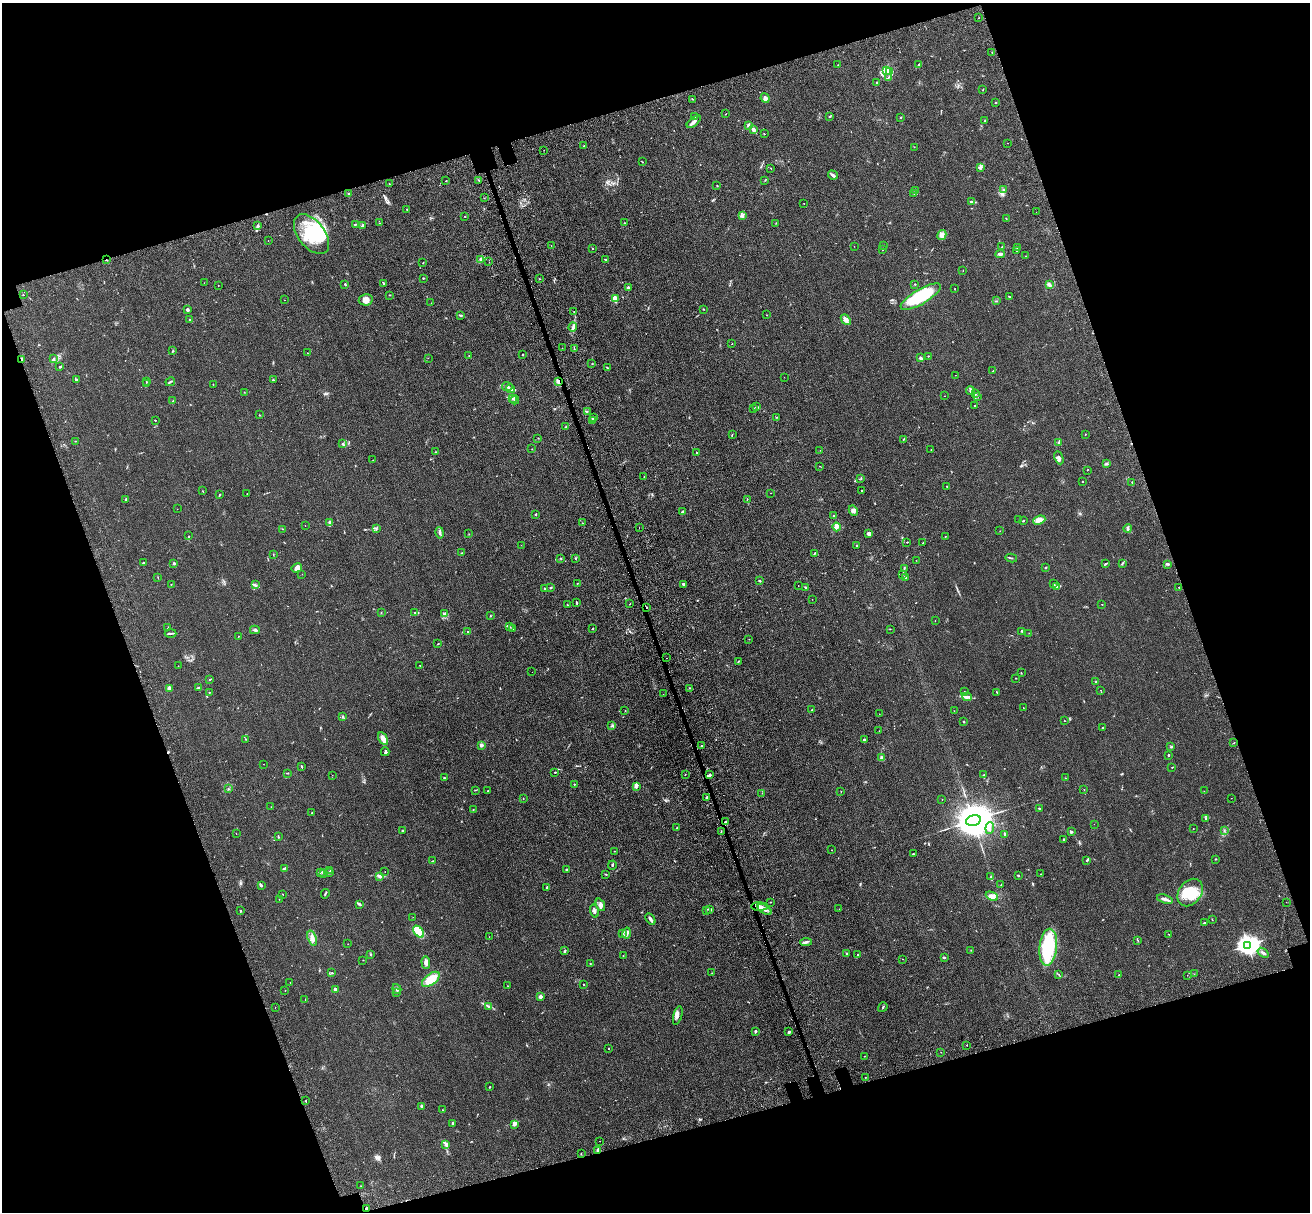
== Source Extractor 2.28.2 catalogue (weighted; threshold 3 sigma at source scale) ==
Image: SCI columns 179-5408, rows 437-5275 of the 5581 x 5561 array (HDU 1 of 3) = the unmasked area's bounding box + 8 px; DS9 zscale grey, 4 x 4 block average (1 PNG px = mean of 4 x 4 image px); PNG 1312 x 1214 px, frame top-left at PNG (2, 3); each listed source drawn as its Kron ellipse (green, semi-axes under 4 px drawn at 4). Shown black and unused: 37% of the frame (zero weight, under 3 of 4 exposures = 11% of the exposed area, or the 3 px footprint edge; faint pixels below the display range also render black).
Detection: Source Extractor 2.28.2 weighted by HDU 2 'WHT'. Background 0.0493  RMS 0.0055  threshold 0.025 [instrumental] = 3 sigma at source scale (4.5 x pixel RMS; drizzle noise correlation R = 1.50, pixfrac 1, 0.05/0.05 arcsec/px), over >= 5 px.
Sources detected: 482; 7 inside a brighter object's white glare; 4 cosmic-ray / hot-pixel residue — neither listed nor drawn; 16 coinciding with a brighter row at this scale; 15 inside a brighter listed object's ellipse — not listed separately; the other 440 listed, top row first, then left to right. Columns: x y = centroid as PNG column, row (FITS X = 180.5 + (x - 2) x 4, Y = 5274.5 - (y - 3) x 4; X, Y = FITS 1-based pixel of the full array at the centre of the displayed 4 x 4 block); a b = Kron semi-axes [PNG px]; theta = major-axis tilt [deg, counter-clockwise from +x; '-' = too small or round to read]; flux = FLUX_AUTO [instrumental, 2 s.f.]
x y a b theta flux
978 18 2 2 - 1.1
992 53 2 2 - 1.7
838 65 2 2 - 1.6
919 65 3 2 - 2.8
887 71 3 2 - 11
889 72 3 2 - 3.3
888 78 2 2 - 1.2
877 82 2 2 - 1.4
983 89 3 2 - 1.3
765 98 5 3 - 9.1
692 99 2 2 - 1.5
995 102 2 2 - 2.3
726 114 2 2 - 0.99
695 116 3 2 - 3.1
829 116 2 2 - 2.4
900 117 2 2 - 1.1
985 121 3 2 - 1.5
694 122 8 3 40 12
748 125 3 2 - 3.3
753 130 3 2 - 9.2
764 134 3 2 - 1.3
1008 143 2 2 - 0.5
584 146 2 2 - 0.94
914 147 2 2 - 0.78
544 150 2 2 - 1.2
642 162 2 2 - 1.4
980 167 2 2 - 3.8
771 168 2 2 - 0.83
833 175 5 3 - 7.5
478 180 2 2 - 1.4
765 180 2 2 - 1.3
446 181 2 2 - 1.3
389 184 2 2 - 1.6
717 185 2 2 - 1.1
1003 190 3 2 - 3.1
915 191 3 2 - 2.3
914 193 3 2 - 3.2
349 194 3 2 - 3.5
484 198 2 2 - 0.73
972 202 4 2 - 5.1
804 203 2 2 - 0.93
407 209 2 2 - 1.2
1036 212 2 2 - 0.74
465 216 2 2 - 3.7
743 216 3 2 - 3.7
1006 218 2 2 - 1.7
379 223 2 2 - 0.94
624 223 2 2 - 1.4
776 223 2 2 - 1.2
355 224 2 2 - 2.1
363 225 3 2 - 6.2
258 226 3 2 - 7.7
312 234 23 13 -52 160
942 235 5 3 - 9.5
268 241 2 2 - 0.91
551 246 2 2 - 0.78
854 246 2 2 - 0.49
883 246 2 2 - 0.83
1002 247 2 2 - 2
1017 248 2 2 - 1.3
593 249 2 2 - 3.5
883 250 2 2 - 1.6
1017 251 2 2 - 0.99
1000 254 4 3 - 10
1026 256 2 2 - 1
605 259 2 2 - 1.8
106 260 2 2 - 2.2
480 260 3 2 - 4
489 262 2 2 - 8.3
423 263 2 2 - 1.3
963 270 2 2 - 0.8
423 278 2 2 - 1.9
539 279 2 2 - 1.2
204 283 2 2 - 0.69
383 283 3 2 - 2.5
345 284 3 2 - 3.6
915 284 2 2 - 2.2
218 285 2 2 - 2
1050 285 4 3 - 6.8
628 287 2 2 - 26
955 289 2 2 - 1.3
23 295 2 2 - 4.8
389 295 2 2 - 0.94
921 297 23 7 30 200
1009 297 2 2 - 3.1
615 299 3 2 - 53
285 300 2 2 - 0.5
366 300 7 5 10 20
997 301 2 2 - 1.6
431 303 2 2 - 0.69
703 309 2 2 - 1.4
187 310 3 2 - 7.1
574 311 2 2 - 0.9
460 315 3 2 - 3
766 315 2 2 - 0.76
189 320 2 2 - 1.4
846 320 6 3 -50 15
573 327 4 2 - 6.9
732 344 2 2 - 1.2
562 348 2 2 - 1
574 349 2 2 - 1.5
173 351 3 2 - 2.1
307 353 2 2 - 0.67
523 354 2 2 - 4.3
469 355 3 2 - 0.76
928 356 2 2 - 2.6
54 358 2 2 - 1.2
428 358 2 2 - 0.64
921 358 2 2 - 14
22 360 3 2 - 12
592 364 2 2 - 0.77
60 367 3 2 - 3.7
607 368 3 2 - 2.1
993 371 3 2 - 1.9
955 375 2 2 - 0.56
784 377 2 2 - 0.54
76 380 3 2 - 3.2
273 380 2 2 - 8.5
146 382 2 2 - 1.2
170 382 5 2 - 3.8
558 382 4 3 - 6.6
146 384 2 2 - 1.3
213 385 2 2 - 1.2
507 387 5 2 - 5.3
510 389 5 2 - 6.1
970 391 4 3 - 6
244 392 2 2 - 0.92
975 393 3 2 - 7.9
944 396 2 2 - 0.61
977 396 2 2 - 1.8
512 399 3 2 - 4.1
515 400 5 2 - 4.2
173 401 2 2 - 2.5
974 406 2 2 - 3.4
757 407 3 2 - 3.8
754 408 2 2 - 1.4
587 411 2 2 - 1.5
259 415 2 2 - 1.3
593 417 3 2 - 2.2
777 417 2 2 - 1.4
155 420 2 2 - 2.1
592 421 2 2 - 3
566 427 3 2 - 4
732 435 2 2 - 2
1085 435 2 2 - 1
538 438 2 2 - 1.3
904 439 3 2 - 3.7
75 441 2 2 - 1.2
1059 442 2 2 - 2.4
342 444 3 2 - 3
532 449 2 2 - 0.98
820 450 2 2 - 0.79
931 450 2 2 - 0.75
435 452 2 2 - 1.5
696 453 2 2 - 3.6
1059 458 7 3 -66 8.1
373 460 2 2 - 0.57
1106 464 2 2 - 1.9
819 466 2 2 - 1.1
1087 470 2 2 - 1.1
644 477 2 2 - 1.7
861 478 2 2 - 2.8
1082 482 2 2 - 1.4
1132 482 2 2 - 1.5
947 486 2 2 - 5.1
862 490 2 2 - 1.9
202 491 2 2 - 0.77
247 493 2 2 - 0.9
770 493 2 2 - 0.74
220 495 3 2 - 2.9
126 499 3 2 - 4.8
747 499 2 2 - 1.2
177 509 2 2 - 0.49
853 511 5 3 - 7.5
682 512 2 2 - 6
535 514 2 2 - 3.3
833 516 2 2 - 1.8
1019 520 2 2 - 0.87
1039 520 6 4 22 17
1023 521 2 2 - 4
330 523 4 3 - 13
582 523 2 2 - 1.2
305 525 2 2 - 0.64
639 527 2 2 - 1.6
836 527 4 3 - 11
376 528 2 2 - 2.6
1128 528 4 2 - 5.5
283 529 2 2 - 1.1
1000 531 2 2 - 0.49
440 533 6 3 -78 7.1
469 534 2 2 - 0.89
869 534 3 2 - 17
188 536 2 2 - 0.72
945 536 2 2 - 1.5
907 542 2 2 - 1.1
923 543 2 2 - 1.2
521 545 2 2 - 0.61
857 545 2 2 - 9.5
462 553 3 2 - 1
815 553 3 2 - 2.3
273 554 2 2 - 1.1
560 558 2 2 - 1.9
575 558 2 2 - 2.2
1011 558 6 2 -12 3.4
916 560 2 2 - 0.76
144 563 3 2 - 2.8
174 563 2 2 - 20
1105 564 3 2 - 2.7
1122 564 4 2 - 2.6
1168 564 4 2 - 3.9
297 568 5 4 - 17
904 568 4 2 - 3
1045 568 2 2 - 1.8
302 574 2 2 - 0.6
902 574 2 2 - 2
158 577 2 2 - 1.2
906 577 3 2 - 6.8
760 581 3 2 - 2.4
577 583 2 2 - 1.1
171 584 2 2 - 1.4
684 584 2 2 - 5.4
1054 584 2 2 - 1.6
255 585 3 2 - 5.9
798 586 2 2 - 0.9
1057 586 3 2 - 3.4
806 587 3 2 - 3.5
1179 587 2 2 - 3.5
544 588 2 2 - 2.4
551 588 2 2 - 4
812 599 2 2 - 0.55
576 603 4 2 - 2.8
567 604 2 2 - 1.6
630 604 3 2 - 1.2
1102 605 2 2 - 0.81
647 607 2 2 - 2.1
381 612 3 2 - 1.2
415 613 2 2 - 10
445 614 3 2 - 2.6
490 616 2 2 - 1.5
935 620 2 2 - 0.45
509 627 3 2 - 3.3
168 628 3 2 - 1.5
513 629 2 2 - 2.1
592 629 2 2 - 2
890 629 2 2 - 1.1
255 630 5 2 - 4.9
1022 631 3 2 - 2.9
468 632 2 2 - 4.4
170 633 6 2 1 5.5
1029 633 2 2 - 0.88
238 636 2 2 - 1.1
749 639 2 2 - 0.71
438 644 2 2 - 1.8
667 658 2 2 - 1
738 661 3 2 - 2.1
420 665 2 2 - 1
178 666 2 2 - 0.68
532 672 2 2 - 0.36
1021 673 2 2 - 1.6
1016 678 2 2 - 1.4
210 679 2 2 - 2.4
1096 681 3 2 - 2.6
169 688 3 3 - 11
198 688 3 2 - 3.7
690 688 2 2 - 1.2
1100 690 2 2 - 0.61
964 691 2 2 - 0.66
209 692 2 2 - 1.2
997 692 3 2 - 1.7
663 694 2 2 - 1.3
967 697 5 3 - 7.7
1023 708 2 2 - 1.5
625 710 2 2 - 0.87
812 710 2 2 - 1.2
954 711 2 2 - 0.76
879 714 2 2 - 0.58
343 717 4 2 - 3.7
1064 720 2 2 - 0.96
964 722 3 2 - 2.8
612 726 2 2 - 1.7
1102 728 2 2 - 2
879 731 2 2 - 0.54
245 739 2 2 - 1.5
383 739 7 4 -61 24
864 739 2 2 - 3.9
1234 743 2 2 - 1.1
481 745 2 2 - 53
701 746 2 2 - 4.2
1171 747 2 2 - 2.3
385 752 4 2 - 3.8
1168 755 2 2 - 9.2
882 758 3 2 - 16
263 764 2 2 - 0.54
302 767 3 2 - 3.3
1172 767 2 2 - 2.4
555 772 2 2 - 3
288 773 3 2 - 2
685 774 2 2 - 1.4
332 775 2 2 - 0.6
710 775 3 2 - 3.7
984 775 3 2 - 1.7
444 778 3 2 - 2.2
1066 778 2 2 - 0.72
574 784 2 2 - 2.2
636 786 4 3 - 6.7
228 789 3 2 - 2.4
475 790 2 2 - 1.2
1084 790 2 2 - 0.78
487 791 2 2 - 1.3
1204 791 2 2 - 0.86
841 792 2 2 - 0.8
762 793 2 2 - 0.74
707 797 3 2 - 2.8
523 798 2 2 - 1
1231 798 2 2 - 0.51
942 800 2 2 - 0.63
271 807 2 2 - 0.49
1039 808 2 2 - 2.9
473 810 3 2 - 1.3
312 813 2 2 - 0.81
1206 818 2 2 - 1.9
973 820 7 5 13 15000
726 822 2 2 - 8.4
1094 824 2 2 - 0.49
677 828 2 2 - 1.6
990 828 6 2 85 4.1
1193 828 2 2 - 0.69
403 830 3 2 - 2.6
1224 830 2 2 - 1.4
721 831 2 2 - 1.9
1072 832 3 3 - 4.4
236 834 2 2 - 0.78
1004 834 2 2 - 5.2
278 837 3 2 - 2.1
1063 839 2 2 - 1.5
832 850 2 2 - 0.73
614 851 2 2 - 1.4
913 854 2 2 - 2.4
1216 859 2 2 - 2
1087 860 3 2 - 3.7
432 861 2 2 - 1.9
612 865 4 2 - 3.4
284 868 3 2 - 2.7
566 869 2 2 - 3.4
330 871 4 2 - 1.9
321 872 3 2 - 2.1
385 872 2 2 - 0.58
324 873 2 2 - 2.3
329 873 2 2 - 2.2
606 874 2 2 - 1.7
1041 874 2 2 - 0.78
379 876 4 2 - 10
1018 876 3 2 - 2.9
991 877 3 2 - 3.8
261 885 3 2 - 6.5
1001 885 4 2 - 1.8
547 887 3 2 - 1.8
1190 893 15 11 54 75
283 894 2 2 - 0.87
325 894 5 2 - 2.7
992 896 6 4 -25 17
279 899 2 2 - 0.94
1165 899 8 2 -17 13
771 902 2 2 - 1.3
1286 902 2 2 - 1.3
360 905 4 2 - 3.8
600 905 6 4 -66 10
759 907 8 4 -1 16
710 909 4 3 - 5.3
765 909 8 3 -34 13
839 909 2 2 - 0.86
706 910 2 2 - 1.4
240 911 2 2 - 9.7
594 911 7 2 -72 5.3
413 917 2 2 - 0.56
650 919 6 2 -58 9.9
1212 920 2 2 - 1.2
1204 923 3 2 - 2.1
419 932 7 4 -49 73
627 933 6 3 78 9.5
622 934 2 2 - 1.2
1168 934 2 2 - 0.65
489 937 2 2 - 0.55
312 938 8 4 -70 14
1138 940 2 2 - 1.7
806 942 6 2 4 6.4
348 944 2 2 - 0.59
1248 945 4 3 - 2300
1048 947 18 8 84 320
971 950 2 2 - 1.2
565 951 3 2 - 4.3
846 953 2 2 - 2.1
1263 953 6 2 -37 10
370 954 2 2 - 1.7
858 955 2 2 - 3.3
623 956 2 2 - 1.1
944 957 3 2 - 3.1
902 959 2 2 - 1
363 960 2 2 - 0.93
426 962 6 4 -85 9.7
590 963 2 2 - 1.4
332 973 2 2 - 0.94
712 973 2 2 - 0.51
1194 974 2 2 - 0.76
1059 975 2 2 - 1.4
1119 975 2 2 - 2.2
1187 975 2 2 - 0.58
431 979 10 5 37 55
290 982 2 2 - 1.1
584 985 2 2 - 4.4
508 986 2 2 - 1.3
335 989 2 2 - 25
397 989 5 2 - 5
285 991 2 2 - 1.2
396 992 3 2 - 5.9
540 997 2 2 - 40
305 999 2 2 - 0.57
489 1006 2 2 - 2
275 1007 2 2 - 0.89
883 1007 5 2 - 4.1
678 1016 10 3 75 11
755 1031 2 2 - 5.7
789 1032 3 2 - 4.5
967 1045 2 2 - 2
609 1049 2 2 - 3.9
941 1052 2 2 - 0.9
865 1056 2 2 - 1.1
865 1077 2 2 - 0.91
489 1087 2 2 - 2
306 1101 2 2 - 1.6
421 1106 2 2 - 21
443 1110 2 2 - 0.93
453 1123 3 2 - 2.5
514 1124 4 2 - 11
600 1141 2 2 - 0.83
446 1144 4 3 - 10
598 1151 3 2 - 6.7
581 1154 2 2 - 1.2
361 1186 2 2 - 0.67
367 1209 3 2 - 3.3
Overlapping masked pixels (flux is a lower limit): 7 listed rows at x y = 106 260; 22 360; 558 382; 647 607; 726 822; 765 909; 367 1209
Diffuse or blended objects may show on this block-average render without a row.